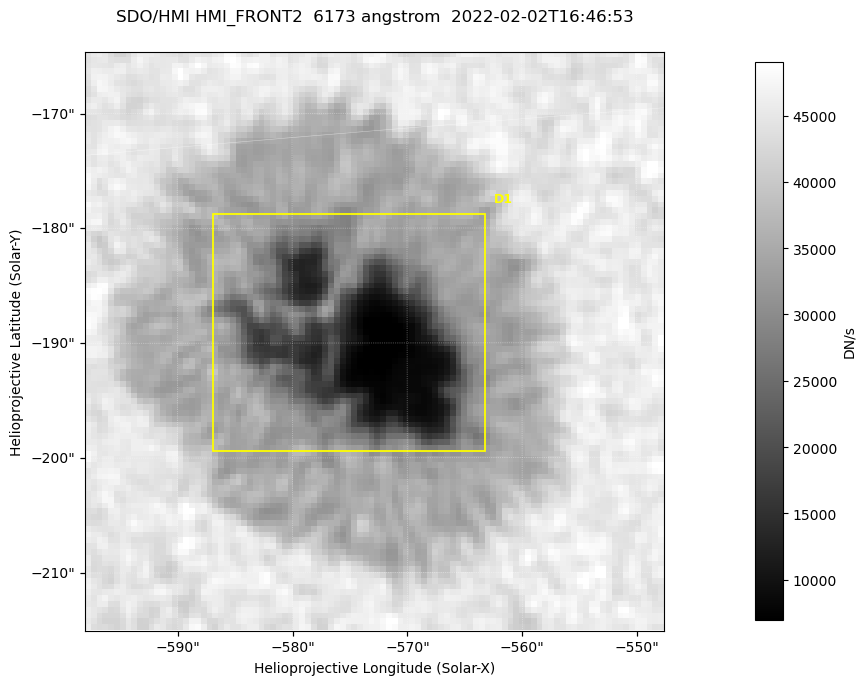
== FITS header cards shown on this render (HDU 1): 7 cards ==
TELESCOP= 'SDO/HMI '           / Telescope
INSTRUME= 'HMI_FRONT2'         / For HMI: HMI_SIDE1, HMI_FRONT2, or HMI_COMBINED
WAVELNTH=                6173. / [angstrom] Wavelength
DATE-OBS= '2022-02-02T16:46:53.200' / [ISO] Observation date {DATE__OBS}
CTYPE1  = 'HPLN-TAN'           / CTYPE1: HPLN
CTYPE2  = 'HPLT-TAN'           / CTYPE2: HPLT
BUNIT   = 'DN/s    '           / Physical Units

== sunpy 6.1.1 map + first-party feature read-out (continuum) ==
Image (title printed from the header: SDO/HMI HMI_FRONT2  6173 angstrom  2022-02-02T16:46:53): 100 x 100 px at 0.504 arcsec/px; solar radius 974 arcsec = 1932 px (partial field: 0.1% of the solar disc is inside the frame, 100% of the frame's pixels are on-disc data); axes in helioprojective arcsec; data unit DN/s (BUNIT, on the colour bar)
Orientation: roll -0.0702 deg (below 1 deg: not rotated)
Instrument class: CONTINUUM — white-light / continuum photospheric image (CONTENT/OBS_TYPE)
Dark features (sunspots / pores): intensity divided by the frame's on-disc median (partial field: no limb-darkening profile); reference = the frame's on-disc median (the 8%-of-disc-diameter window exceeds this field); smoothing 3 px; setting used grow <= 0.7, no closing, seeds <= 0.7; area >= 9 px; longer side >= 3 px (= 1.5 arcsec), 3 px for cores <= 0.7; partial field; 1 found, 1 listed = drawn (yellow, D1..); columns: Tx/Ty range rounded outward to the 2 arcsec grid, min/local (2 s.f., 1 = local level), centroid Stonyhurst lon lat
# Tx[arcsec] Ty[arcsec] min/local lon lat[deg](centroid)
D1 -588..-562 -200..-178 0.14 -38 -16